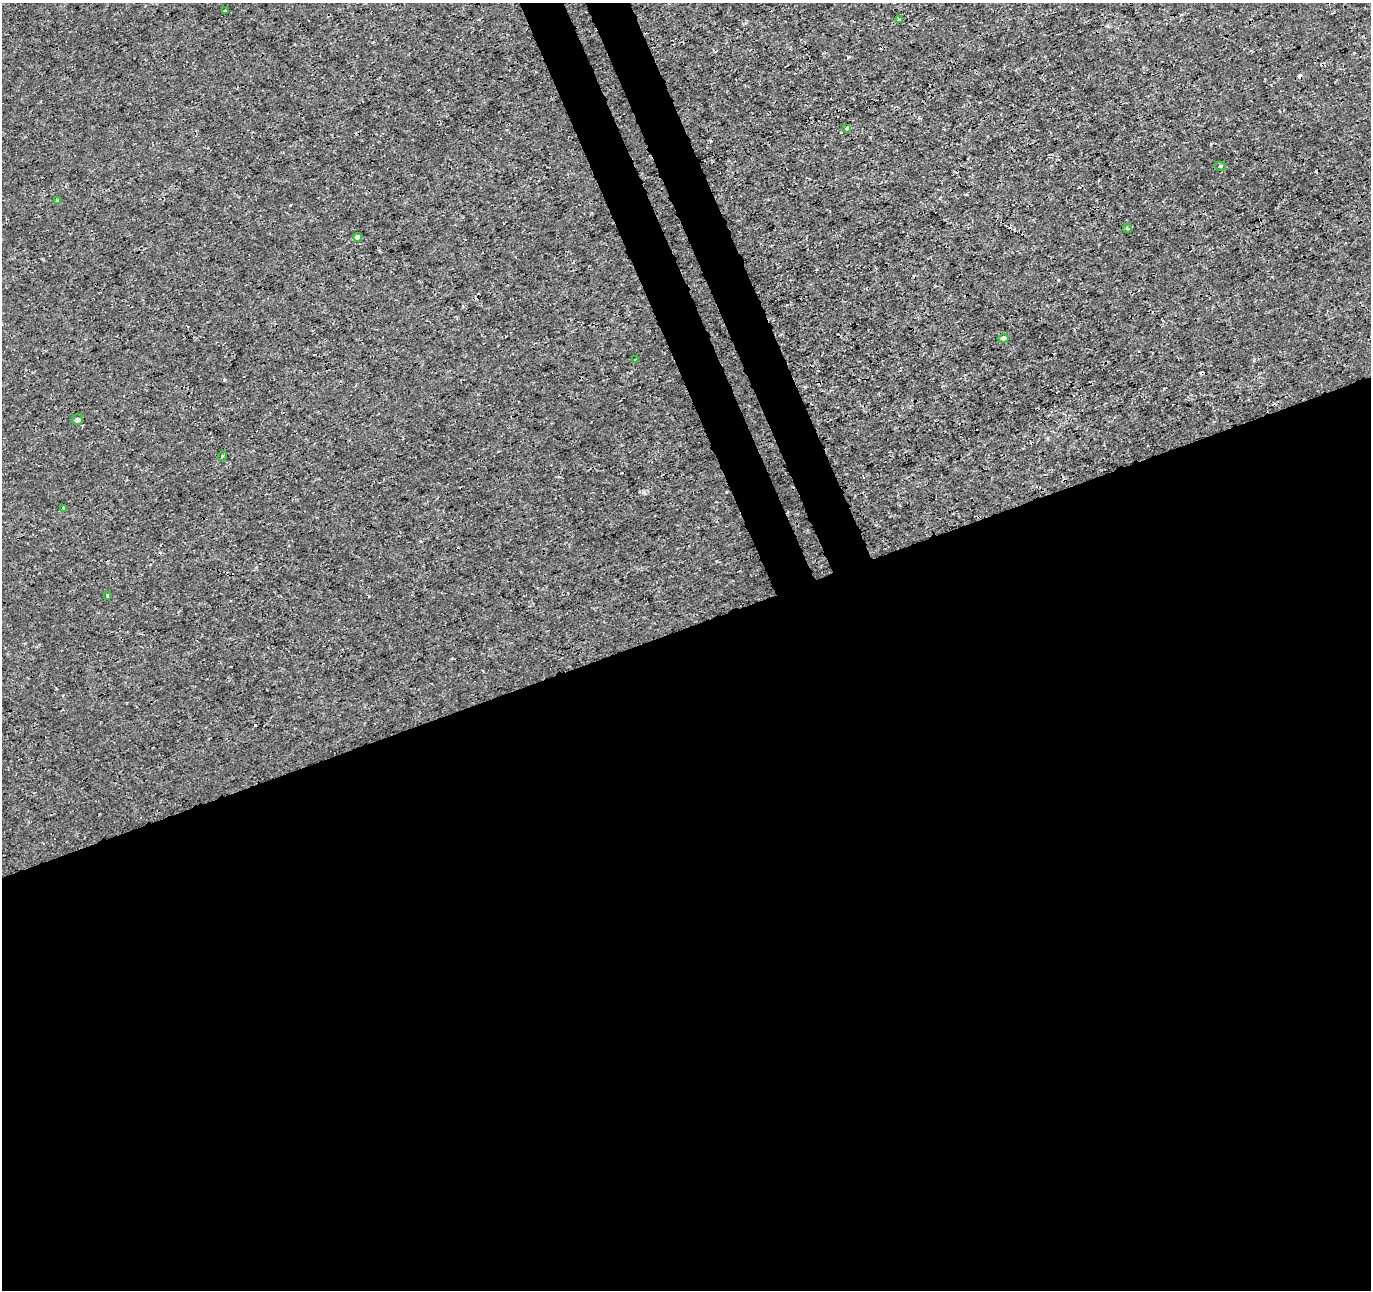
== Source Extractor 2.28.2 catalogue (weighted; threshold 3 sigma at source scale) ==
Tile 15 of 4 x 4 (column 3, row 4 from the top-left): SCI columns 2795-4163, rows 101-1388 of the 5593 x 5401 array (HDU 1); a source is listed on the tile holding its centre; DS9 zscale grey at full resolution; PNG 1373 x 1292 px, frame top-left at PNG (2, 3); each listed source drawn as its Kron ellipse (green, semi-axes under 4 px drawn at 4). Shown black and unused: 55% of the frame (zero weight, under 3 of 4 exposures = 5% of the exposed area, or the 3 px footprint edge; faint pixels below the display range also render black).
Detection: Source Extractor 2.28.2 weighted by HDU 2 'WHT'; one run over the whole footprint, this tile lists its part. Background 5.43e-05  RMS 9.8e-04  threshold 0.00442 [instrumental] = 3 sigma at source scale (4.5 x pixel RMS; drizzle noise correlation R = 1.50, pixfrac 1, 0.0396/0.0396 arcsec/px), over >= 5 px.
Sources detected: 17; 4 cosmic-ray / hot-pixel residue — neither listed nor drawn; the other 13 listed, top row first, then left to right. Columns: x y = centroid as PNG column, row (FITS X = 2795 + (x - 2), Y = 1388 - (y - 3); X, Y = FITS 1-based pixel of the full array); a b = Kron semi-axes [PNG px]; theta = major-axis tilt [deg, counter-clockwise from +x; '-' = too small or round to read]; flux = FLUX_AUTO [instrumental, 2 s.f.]
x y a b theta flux
225 10 3 2 - 0.086
899 19 3 3 - 0.12
847 128 3 3 - 0.31
1220 166 5 4 - 0.16
57 201 3 2 - 0.15
1127 228 4 4 - 0.18
357 237 4 4 - 0.66
1003 338 5 4 - 0.35
635 360 3 3 - 0.093
78 419 5 5 - 0.29
222 456 5 3 - 0.098
64 508 3 3 - 0.26
107 596 3 2 - 0.11